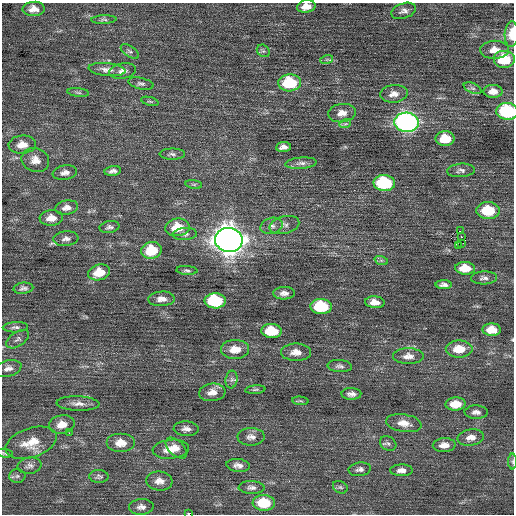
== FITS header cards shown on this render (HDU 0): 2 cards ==
NAXIS1  =                  512 / Axis length
NAXIS2  =                  512 / Axis length

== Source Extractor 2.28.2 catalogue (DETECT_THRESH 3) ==
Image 512 x 512 px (HDU 0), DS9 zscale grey, 1 PNG px = 1 image px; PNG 516 x 516 px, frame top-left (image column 1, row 512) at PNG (2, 3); each listed source drawn as its Kron ellipse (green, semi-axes under 4 px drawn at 4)
Background 0.096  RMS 0.77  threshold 2.31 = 3 sigma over >= 5 px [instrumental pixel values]
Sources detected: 105; all 105 listed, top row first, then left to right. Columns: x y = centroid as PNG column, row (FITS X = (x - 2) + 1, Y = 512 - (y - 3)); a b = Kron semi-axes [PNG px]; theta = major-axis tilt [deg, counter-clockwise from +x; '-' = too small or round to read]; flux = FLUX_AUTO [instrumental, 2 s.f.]
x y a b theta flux
306 6 9 6 9 500
34 9 11 7 3 390
404 11 13 7 19 220
104 20 12 4 2 130
512 34 13 7 87 680
495 50 14 9 3 540
263 51 7 5 -42 100
130 52 10 5 -33 140
327 59 6 4 17 93
504 59 11 9 0 1800
107 70 18 6 -5 360
123 71 13 7 9 290
141 83 13 5 -12 160
290 83 11 8 2 2900
472 88 9 5 -26 130
493 91 9 6 -1 360
78 92 11 4 -5 110
394 94 14 9 5 380
150 101 9 3 -13 86
507 111 11 8 -5 3900
342 113 14 9 7 450
407 122 12 9 -6 19000
345 124 6 3 18 83
445 139 9 7 0 1000
22 145 13 9 4 560
283 147 7 5 5 230
172 154 13 5 0 150
35 160 14 12 -21 500
301 163 16 5 5 230
461 170 14 6 4 200
113 171 8 4 9 190
65 173 12 7 11 270
384 183 11 8 -3 4000
194 184 8 4 -8 78
67 208 11 7 10 290
488 210 12 8 -3 1800
51 218 11 7 5 480
284 225 15 8 14 300
272 226 11 8 17 250
109 227 10 6 9 160
177 227 12 9 7 1300
460 231 2 2 - 130
185 234 12 6 3 190
461 236 3 2 - 31
66 239 12 7 5 250
229 240 14 12 -7 65000
461 244 3 2 - 47
458 245 2 2 - 800
151 250 10 8 10 1500
381 260 7 4 -18 85
465 268 10 6 -2 800
187 270 10 4 -4 110
99 272 11 7 14 1100
484 278 13 6 3 190
444 285 8 4 -1 180
23 288 10 5 6 140
284 293 11 6 1 240
161 299 13 7 3 340
215 301 10 7 -3 4000
375 302 10 6 -4 370
321 307 10 7 -4 2500
15 327 12 5 2 150
492 330 9 6 -2 710
272 331 10 7 -5 1700
18 339 13 7 34 200
235 349 14 9 0 660
459 349 13 8 0 950
296 352 15 9 -1 470
408 356 15 8 0 380
340 366 12 6 -4 180
8 368 13 8 15 290
232 380 9 6 82 170
255 390 10 4 5 100
212 392 13 8 7 450
351 394 10 6 0 230
300 401 8 3 -5 74
78 404 21 7 -2 380
455 404 10 6 2 870
476 412 11 6 -1 240
404 423 18 9 -9 530
62 424 13 9 11 560
186 429 12 7 -3 270
69 433 3 2 - 59
251 437 14 8 -1 300
471 437 13 8 7 410
31 443 26 14 19 1200
121 443 14 9 0 670
388 443 8 6 -28 150
444 445 11 7 3 400
176 448 13 7 -44 360
171 449 18 9 5 750
5 453 8 4 -9 87
512 461 8 4 -90 78
238 465 12 6 -7 250
29 466 12 8 8 230
360 469 11 7 8 200
401 470 11 6 1 280
17 476 8 6 2 140
99 476 10 6 -2 140
159 481 13 9 -6 400
340 487 8 6 -27 110
252 488 13 6 -2 220
264 503 11 7 -4 1800
141 507 12 7 2 270
188 514 2 2 - 630
At the frame edge (FLAGS 8, measured only in part): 7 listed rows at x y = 306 6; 512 34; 507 111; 492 330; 5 453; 512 461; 188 514